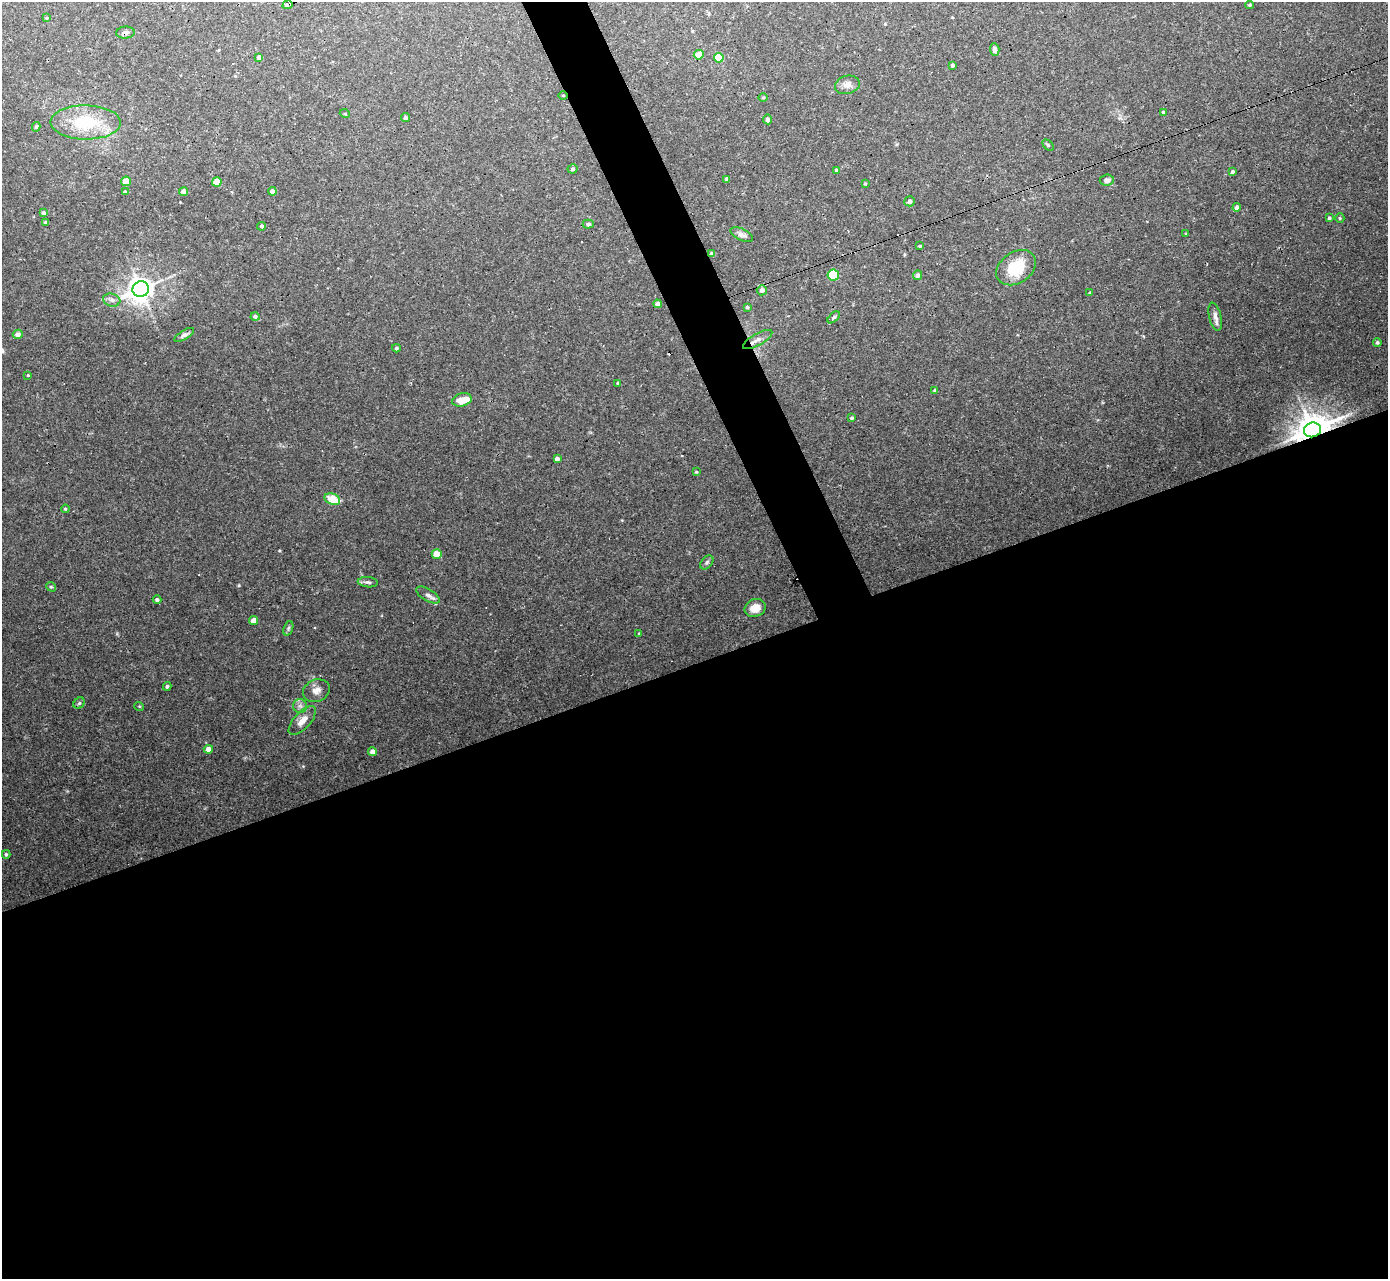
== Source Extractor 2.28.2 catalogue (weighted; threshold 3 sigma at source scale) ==
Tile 15 of 4 x 4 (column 3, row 4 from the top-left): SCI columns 2775-4160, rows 279-1555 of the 5547 x 5534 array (HDU 1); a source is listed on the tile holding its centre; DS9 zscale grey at full resolution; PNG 1390 x 1281 px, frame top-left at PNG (2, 2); each listed source drawn as its Kron ellipse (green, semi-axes under 4 px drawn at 4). Shown black and unused: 51% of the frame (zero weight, under 3 of 4 exposures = <1% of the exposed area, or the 3 px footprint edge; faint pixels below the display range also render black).
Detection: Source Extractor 2.28.2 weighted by HDU 2 'WHT'; one run over the whole footprint, this tile lists its part. Background 0.0301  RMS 0.0024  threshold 0.0108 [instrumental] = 3 sigma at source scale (4.5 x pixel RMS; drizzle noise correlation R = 1.50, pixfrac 1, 0.05/0.05 arcsec/px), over >= 5 px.
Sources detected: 92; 2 inside a brighter object's white glare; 2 cosmic-ray / hot-pixel residue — neither listed nor drawn; the other 88 listed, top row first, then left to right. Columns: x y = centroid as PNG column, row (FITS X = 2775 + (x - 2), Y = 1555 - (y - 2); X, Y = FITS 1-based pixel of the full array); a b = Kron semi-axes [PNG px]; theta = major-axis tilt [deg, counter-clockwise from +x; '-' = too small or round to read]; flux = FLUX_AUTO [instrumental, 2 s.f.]
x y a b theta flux
288 5 5 4 - 25
1250 5 4 3 - 0.33
46 18 3 3 - 0.24
125 33 9 6 5 0.78
995 50 6 4 -86 0.91
699 55 5 4 - 3.2
259 57 4 4 - 0.75
719 58 5 4 - 8.5
952 65 4 3 - 0.48
847 85 12 9 15 1.4
563 96 4 3 - 0.2
763 97 5 3 - 0.24
1163 112 3 3 - 0.33
345 114 5 3 - 0.2
405 118 4 4 - 0.53
767 119 5 4 - 0.59
86 122 35 17 -1 11
36 127 5 4 - 0.36
1048 145 6 4 -45 0.29
573 169 5 4 - 0.44
836 170 4 4 - 0.33
1232 172 3 3 - 0.47
727 179 4 4 - 0.79
1107 180 7 5 5 0.93
126 181 5 5 - 3.1
217 182 5 4 - 3.1
865 184 3 3 - 0.2
184 191 4 4 - 1.3
272 191 4 4 - 1.4
125 192 3 3 - 0.43
910 201 5 5 - 0.65
1237 207 4 4 - 0.86
43 213 4 4 - 0.62
1329 218 3 3 - 0.31
1340 218 5 4 - 0.29
46 222 4 3 - 0.57
588 224 5 4 - 0.5
262 226 4 4 - 0.44
742 234 12 5 -25 1
1186 234 4 3 - 0.23
920 246 3 3 - 0.29
712 254 4 4 - 0.67
1016 268 22 15 34 9
833 275 6 5 - 9
918 275 5 4 - 0.88
141 289 8 7 - 230
762 290 5 5 - 1
1090 293 4 3 - 0.33
112 300 9 6 -16 0.85
658 304 4 4 - 0.79
747 307 4 3 - 0.38
255 316 4 4 - 0.57
834 317 7 4 44 0.36
1215 317 14 6 -76 1.2
18 334 5 4 - 1.1
184 335 11 4 31 0.71
758 340 16 6 29 1.4
1377 342 4 4 - 0.41
396 348 4 4 - 0.34
28 375 3 3 - 0.27
618 383 4 4 - 0.39
935 390 4 3 - 0.32
462 400 10 6 16 3.1
852 418 4 3 - 0.34
1312 430 8 7 - 340
557 459 4 4 - 1.3
696 472 4 4 - 0.26
332 499 8 5 -20 5.2
65 509 4 3 - 0.23
437 554 5 4 - 2.9
707 563 8 5 49 0.5
368 582 10 5 -6 0.64
51 587 5 4 - 0.33
428 595 13 6 -31 1.1
157 600 4 4 - 0.55
755 608 11 8 19 2.5
253 620 4 4 - 2
288 628 7 4 71 0.44
639 634 3 2 - 0.23
167 686 4 4 - 0.39
316 691 14 11 22 1.7
79 703 6 5 - 0.36
139 706 5 3 - 0.19
300 706 7 7 - 0.72
302 721 18 8 48 2.1
208 749 4 4 - 1.8
373 752 4 4 - 1.8
6 854 4 3 - 0.38
Overlapping masked pixels (flux is a lower limit): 5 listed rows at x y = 288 5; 125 33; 563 96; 712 254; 1312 430
Unlisted compact peaks at least as high as the median listed source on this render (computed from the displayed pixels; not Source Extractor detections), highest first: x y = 239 585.